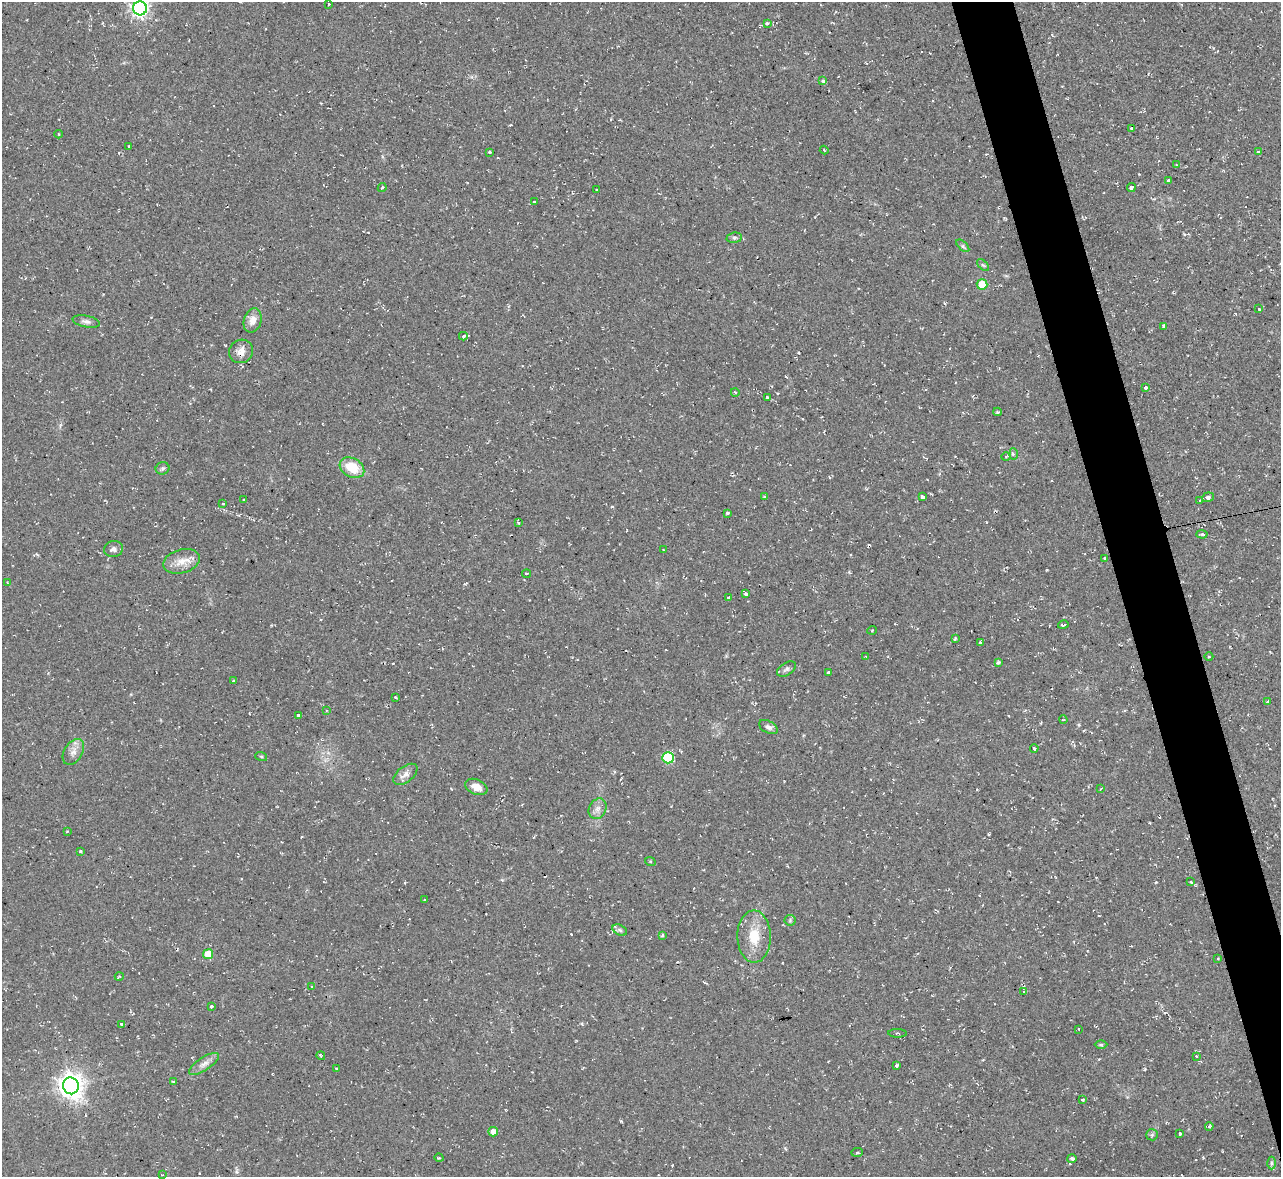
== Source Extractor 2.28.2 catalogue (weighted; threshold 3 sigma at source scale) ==
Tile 6 of 4 x 4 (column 2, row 2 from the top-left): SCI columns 1280-2558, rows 2490-3664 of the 5116 x 5098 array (HDU 1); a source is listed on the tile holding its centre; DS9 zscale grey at full resolution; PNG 1283 x 1179 px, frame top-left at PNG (2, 2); each listed source drawn as its Kron ellipse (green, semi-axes under 4 px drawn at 4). Shown black and unused: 4% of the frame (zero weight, under 2 of 3 exposures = <1% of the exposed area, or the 3 px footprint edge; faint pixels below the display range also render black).
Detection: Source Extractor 2.28.2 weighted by HDU 2 'WHT'; one run over the whole footprint, this tile lists its part. Background 0.0913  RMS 0.01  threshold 0.0458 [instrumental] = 3 sigma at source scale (4.5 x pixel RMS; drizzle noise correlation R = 1.50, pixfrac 1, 0.05/0.05 arcsec/px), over >= 5 px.
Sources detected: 124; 13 cosmic-ray / hot-pixel residue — neither listed nor drawn; the other 111 listed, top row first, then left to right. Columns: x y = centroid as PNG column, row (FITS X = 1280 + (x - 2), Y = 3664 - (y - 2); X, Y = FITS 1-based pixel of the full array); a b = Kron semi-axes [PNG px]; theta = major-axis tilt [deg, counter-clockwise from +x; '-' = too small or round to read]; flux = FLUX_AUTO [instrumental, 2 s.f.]
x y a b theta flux
329 4 2 2 - 0.64
140 8 7 7 - 350
767 23 4 3 - 3.9
823 81 3 3 - 5
1132 128 3 3 - 5.2
59 134 4 3 - 0.69
129 147 3 3 - 1.7
824 150 4 3 - 0.75
1258 151 3 3 - 3.8
490 152 3 3 - 2.2
1176 165 4 2 - 0.93
1168 180 3 3 - 3.5
382 188 4 3 - 1.3
1131 188 4 3 - 7.3
596 190 2 2 - 0.97
534 202 3 3 - 2.2
734 238 8 5 6 2.2
963 246 8 4 -44 1.8
983 265 7 4 -43 1.7
982 284 5 5 - 33
1259 309 3 2 - 2
253 320 12 8 72 9
86 321 14 5 -12 3.8
1164 326 4 3 - 7.9
463 336 4 3 - 5.1
241 351 12 11 - 8.5
1145 388 4 3 - 2.4
735 392 4 2 - 0.77
767 397 3 3 - 3.5
998 412 4 3 - 1.5
1013 454 6 4 -88 1.4
1006 456 5 3 - 0.97
162 468 7 6 - 2.3
352 468 13 9 -29 26
764 497 3 3 - 1.5
922 497 4 3 - 14
1208 497 6 4 21 4.6
244 500 3 3 - 1.5
1200 500 3 3 - 2.6
223 504 3 3 - 2.3
727 513 4 3 - 1.3
518 522 3 3 - 2.7
1202 534 5 3 - 2.2
113 549 9 8 - 4.1
663 550 2 2 - 0.69
1105 558 3 3 - 2
182 561 19 11 15 13
526 573 4 2 - 1.2
7 582 3 2 - 0.73
745 594 3 3 - 3.1
729 597 3 3 - 3.5
1063 625 5 2 - 1.9
872 630 5 3 - 0.82
955 639 4 2 - 1.2
980 643 3 3 - 2.3
866 657 3 2 - 0.64
1209 657 4 3 - 0.81
998 662 3 3 - 2.2
786 669 10 6 33 3
829 672 4 3 - 5.3
233 681 3 3 - 3.7
395 697 3 3 - 2
1268 701 3 2 - 1.3
326 710 4 3 - 1.5
299 715 3 3 - 20
1063 720 4 2 - 0.64
768 727 10 6 -29 3.7
1034 748 4 3 - 1.7
73 752 14 9 59 7
261 756 6 4 -19 1.1
668 758 5 5 - 63
405 774 14 7 38 5.9
476 787 12 7 -23 8.6
1101 788 3 2 - 0.98
598 809 11 8 61 5.9
67 831 3 3 - 1
80 851 3 3 - 1
650 861 5 3 - 1
1190 882 3 3 - 2.2
424 900 4 3 - 1
790 920 5 5 - 1.5
620 930 8 5 -26 2
663 935 4 3 - 1.3
754 937 26 16 -90 25
208 954 5 5 - 22
1218 958 4 2 - 0.77
119 977 4 3 - 0.93
311 986 4 3 - 0.92
1024 992 4 3 - 0.91
211 1007 3 3 - 2.4
122 1024 4 3 - 3.8
1079 1029 3 2 - 1.2
897 1033 9 3 -2 1.5
1101 1045 6 4 0 1.4
321 1056 4 3 - 1.2
1196 1056 3 2 - 0.74
204 1064 17 6 34 6.4
897 1065 3 3 - 2.1
336 1068 3 2 - 1.2
173 1082 3 3 - 1.2
71 1086 8 8 - 940
1082 1099 3 3 - 2.4
1209 1126 4 3 - 1.6
493 1132 5 5 - 6.4
1180 1133 3 3 - 3
1152 1135 6 5 - 1.8
857 1152 6 4 4 2.1
439 1158 4 3 - 0.86
1072 1158 5 4 - 2.1
1271 1163 6 4 -89 1.7
162 1175 2 2 - 0.6
Isophote crosses this tile's border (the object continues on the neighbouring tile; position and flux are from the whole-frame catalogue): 1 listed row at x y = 140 8
Unlisted compact peaks at least as high as the median listed source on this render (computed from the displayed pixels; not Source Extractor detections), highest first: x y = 621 1121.